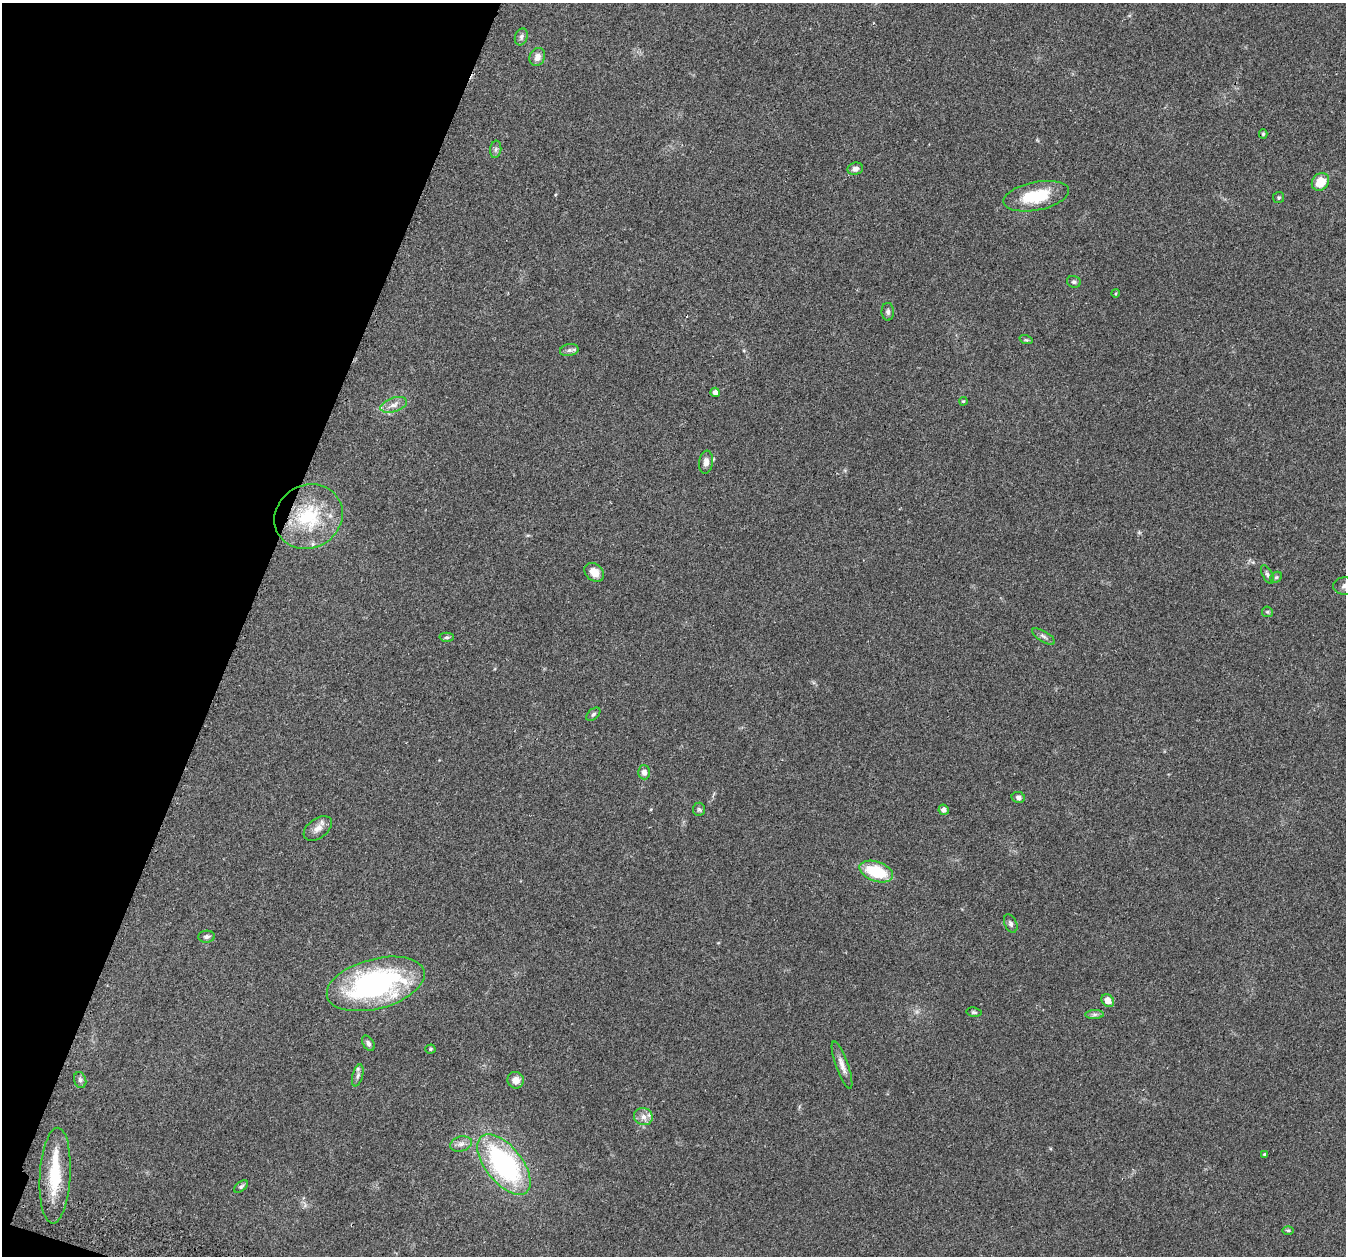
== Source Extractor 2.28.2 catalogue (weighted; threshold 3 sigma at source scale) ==
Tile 9 of 4 x 4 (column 1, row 3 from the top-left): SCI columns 52-1395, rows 1412-2665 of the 5465 x 5498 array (HDU 1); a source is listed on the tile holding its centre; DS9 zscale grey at full resolution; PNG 1348 x 1258 px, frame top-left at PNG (2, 3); each listed source drawn as its Kron ellipse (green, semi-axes under 4 px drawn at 4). Shown black and unused: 18% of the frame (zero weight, under 2 of 3 exposures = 4% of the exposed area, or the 3 px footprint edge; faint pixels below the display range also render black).
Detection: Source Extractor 2.28.2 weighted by HDU 2 'WHT'; one run over the whole footprint, this tile lists its part. Background 0.0748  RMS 0.0069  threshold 0.0311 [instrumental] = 3 sigma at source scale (4.5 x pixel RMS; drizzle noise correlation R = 1.50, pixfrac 1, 0.05/0.05 arcsec/px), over >= 5 px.
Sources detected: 54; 3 inside a brighter listed object's ellipse — not listed separately; the other 51 listed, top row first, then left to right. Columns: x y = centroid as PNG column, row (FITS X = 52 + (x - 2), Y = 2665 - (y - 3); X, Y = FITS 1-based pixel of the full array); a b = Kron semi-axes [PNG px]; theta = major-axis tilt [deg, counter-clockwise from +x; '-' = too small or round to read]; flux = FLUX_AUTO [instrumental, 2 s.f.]
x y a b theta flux
521 37 9 6 71 1.8
537 57 9 7 65 3.9
1263 134 4 4 - 0.9
496 149 9 5 83 1.5
855 169 8 6 15 3
1320 182 9 8 - 12
1036 196 33 14 11 27
1279 198 5 5 - 1.2
1074 282 7 5 -21 1.5
1116 293 4 3 - 0.69
888 312 9 6 -88 2
1026 340 7 4 -18 0.92
569 350 9 6 10 2.1
715 392 4 4 - 3.9
963 401 4 3 - 0.65
394 405 13 7 19 4.4
706 462 11 7 83 3.9
309 517 35 31 30 44
594 572 11 8 -42 6.3
1267 574 10 5 -62 1.7
1276 577 6 5 - 1.1
1345 586 12 9 -4 3.6
1267 612 5 5 - 0.91
1043 636 13 5 -31 2.3
447 637 7 4 3 1.2
593 714 8 5 44 1.3
644 772 7 6 - 3.3
1018 797 7 5 -13 1.8
699 809 7 6 - 1.4
944 810 5 5 - 2.9
318 828 16 9 36 5.2
876 872 17 9 -19 29
1011 923 9 6 -66 1.8
206 937 8 6 2 1.9
376 984 50 25 15 150
1108 1000 7 5 -51 5.9
974 1012 7 4 -7 1.2
1095 1014 9 4 1 1.8
368 1043 8 5 -57 2.1
430 1049 5 4 - 0.84
842 1065 25 6 -70 5
358 1075 11 5 75 2.4
80 1080 8 6 -73 1.9
516 1080 8 8 - 5.2
643 1117 9 8 - 4
461 1144 11 7 15 3.3
1264 1154 4 3 - 0.73
504 1164 36 18 -51 110
55 1176 48 15 87 29
241 1186 8 4 37 1.3
1288 1230 6 4 -1 0.92
Isophote crosses this tile's border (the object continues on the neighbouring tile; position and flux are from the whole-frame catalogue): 1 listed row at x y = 1345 586